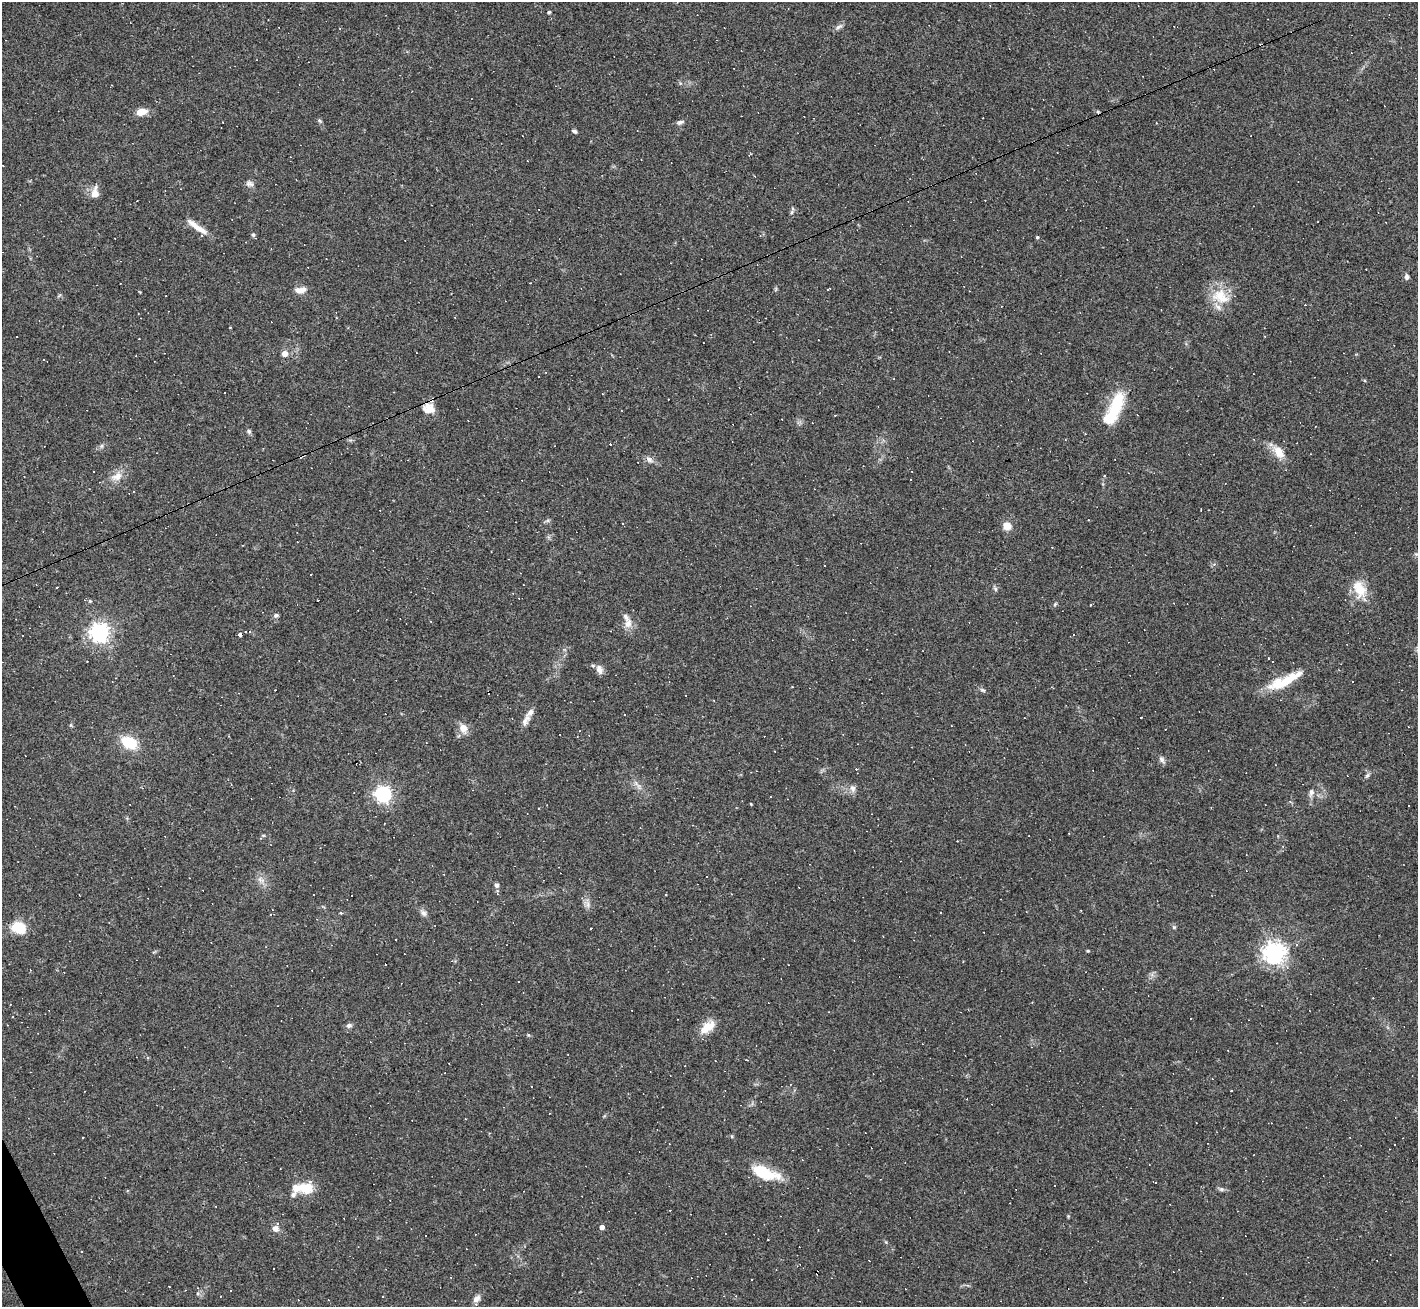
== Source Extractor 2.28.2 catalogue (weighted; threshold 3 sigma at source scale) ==
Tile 7 of 4 x 4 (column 3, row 2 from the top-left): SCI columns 2831-4246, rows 2759-4063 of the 5661 x 5650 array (HDU 1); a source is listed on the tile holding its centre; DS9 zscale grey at full resolution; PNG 1420 x 1309 px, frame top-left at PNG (2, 2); no overlay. Shown black and unused: <1% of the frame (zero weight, under 3 of 4 exposures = <1% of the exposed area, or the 3 px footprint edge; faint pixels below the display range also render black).
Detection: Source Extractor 2.28.2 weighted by HDU 2 'WHT'; one run over the whole footprint, this tile lists its part. Background 0.0685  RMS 0.0052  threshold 0.0234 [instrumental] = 3 sigma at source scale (4.5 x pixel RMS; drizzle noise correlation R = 1.50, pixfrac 1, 0.05/0.05 arcsec/px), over >= 5 px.
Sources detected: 151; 50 cosmic-ray / hot-pixel residue — not listed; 6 inside a brighter listed object's ellipse — not listed separately; the other 95 listed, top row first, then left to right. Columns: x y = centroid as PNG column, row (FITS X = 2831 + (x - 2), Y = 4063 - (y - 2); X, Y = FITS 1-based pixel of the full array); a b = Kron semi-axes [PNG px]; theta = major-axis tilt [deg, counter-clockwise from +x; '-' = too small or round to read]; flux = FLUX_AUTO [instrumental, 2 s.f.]
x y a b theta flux
549 12 4 3 - 0.85
839 27 12 5 33 1.7
680 83 6 4 -73 0.65
141 112 11 7 15 6.8
319 121 6 5 - 0.85
680 122 11 5 18 1.4
574 131 7 5 -22 1
527 161 3 2 - 0.33
249 183 11 8 -22 2
95 193 13 8 85 5
792 212 7 4 71 1
197 227 34 7 -35 6.6
253 235 5 4 - 0.9
1037 237 4 3 - 0.6
1407 277 7 5 -87 1.6
776 289 6 4 71 0.66
828 289 6 2 26 0.48
300 290 15 7 5 3.6
1219 295 21 16 53 12
285 354 6 6 - 3.3
429 408 16 13 -19 6.2
1114 408 39 13 65 25
835 415 4 2 - 0.33
468 420 3 2 - 0.3
249 431 7 6 - 1.1
101 446 7 4 89 0.9
1279 452 20 11 -53 7
649 460 10 7 -34 2.2
117 476 16 10 27 5.5
1104 476 4 3 - 0.54
548 520 6 4 18 0.85
623 524 4 3 - 0.38
1007 526 9 8 - 5.4
1416 554 5 5 - 0.74
311 574 2 2 - 0.38
57 587 3 2 - 0.54
995 589 7 5 -61 0.95
1359 589 23 14 -66 11
90 601 5 5 - 0.66
1055 604 6 4 46 0.69
1090 605 2 2 - 0.47
276 615 7 5 12 1.1
628 624 11 9 62 4.1
99 632 7 7 - 280
240 634 4 3 - 4.5
1073 635 3 3 - 1.1
1268 658 3 3 - 1.7
599 669 12 8 -72 3
1283 683 44 12 24 16
792 687 2 2 - 0.47
983 690 8 5 -26 1.1
1141 717 3 3 - 1
525 721 18 8 61 3.5
463 728 14 10 -53 4.8
129 742 16 11 -29 16
774 751 2 2 - 0.33
1162 760 11 6 -58 1.7
1275 765 3 2 - 0.35
1367 775 8 5 49 1.2
639 786 12 4 -62 1.9
853 788 10 8 -78 2.3
1311 792 11 6 73 2.1
383 794 6 6 - 170
1290 802 6 4 -63 0.84
751 804 3 2 - 0.43
1409 806 3 3 - 2.7
261 880 12 7 -26 2.7
496 885 5 5 - 1.7
666 895 3 2 - 0.35
588 905 10 5 -90 2
941 912 3 2 - 0.47
341 913 3 3 - 17
424 913 10 7 -54 2
19 927 12 10 -25 16
1174 927 6 5 - 0.78
591 928 3 2 - 0.32
1296 944 4 3 - 0.97
1088 951 4 3 - 0.54
1274 953 7 7 - 390
349 1025 7 6 - 1.5
707 1027 22 12 40 7.5
747 1060 4 2 - 0.36
1231 1091 2 2 - 0.43
732 1136 5 4 - 0.62
1394 1144 3 3 - 0.65
764 1173 32 12 -20 21
1155 1182 4 2 - 0.88
305 1188 24 11 2 14
1221 1189 8 6 -15 1.3
602 1227 5 4 - 2.4
276 1228 8 8 - 2.7
426 1235 3 2 - 0.8
82 1251 2 2 - 0.44
169 1286 3 2 - 0.65
476 1299 11 7 45 2.7
Overlapping masked pixels (flux is a lower limit): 1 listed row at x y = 429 408
Unlisted compact peaks at least as high as the median listed source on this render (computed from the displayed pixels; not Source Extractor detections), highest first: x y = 528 1035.